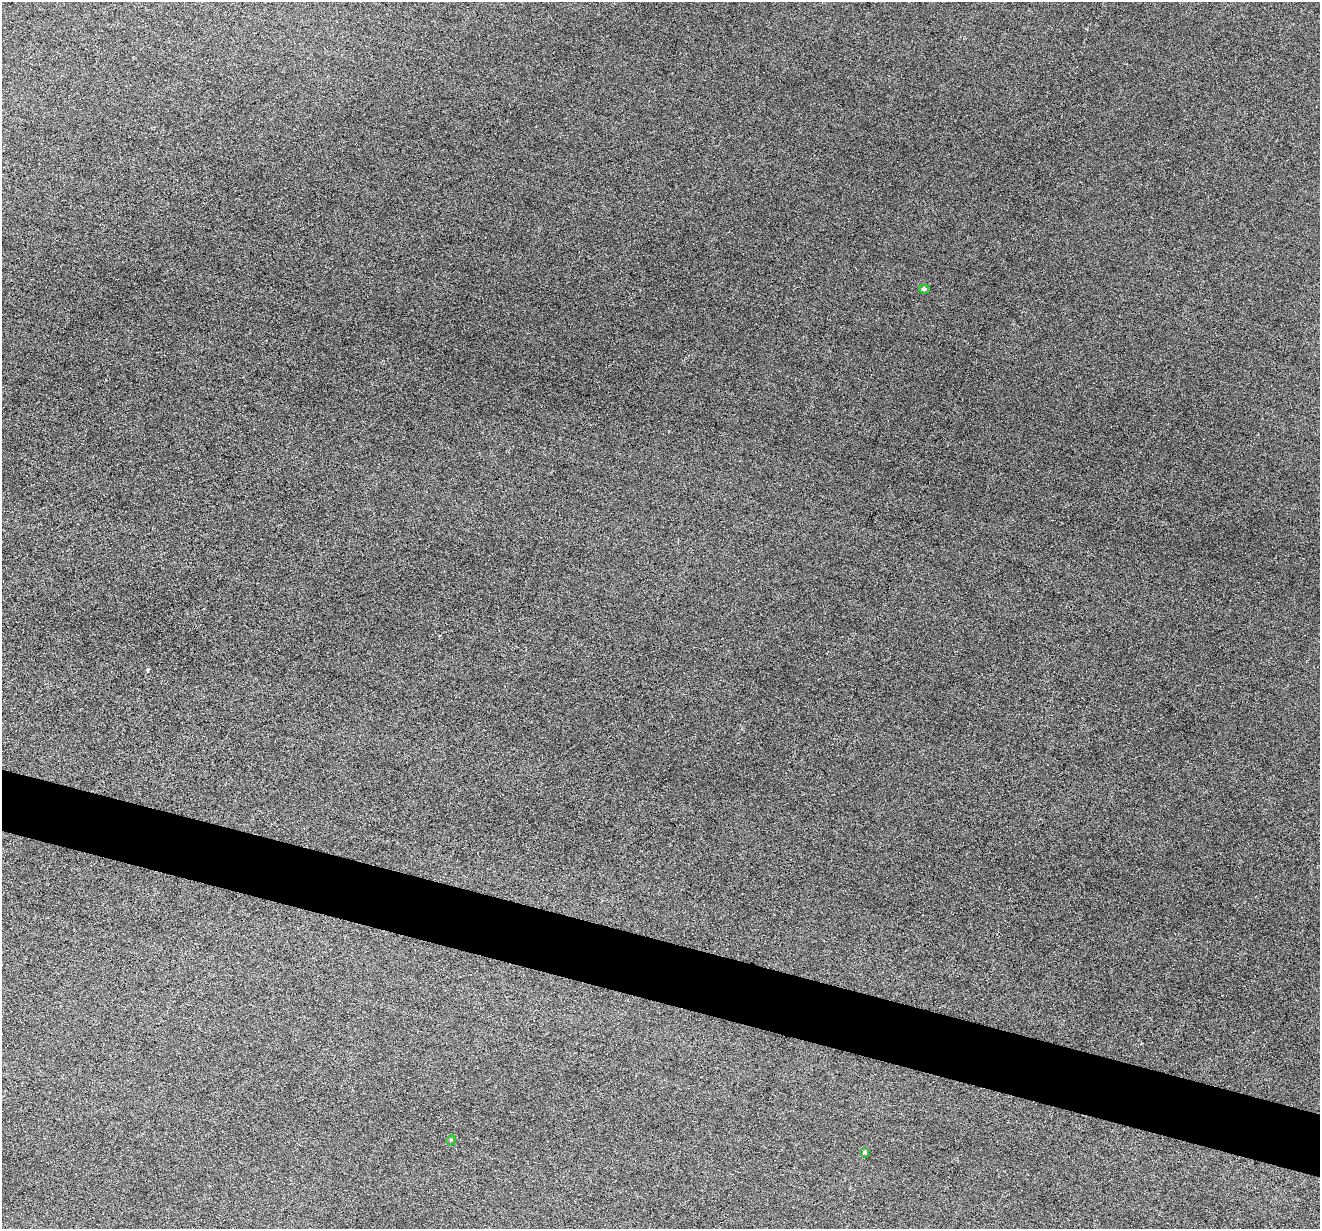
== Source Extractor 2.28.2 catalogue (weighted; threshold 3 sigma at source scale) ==
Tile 6 of 4 x 4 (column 2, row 2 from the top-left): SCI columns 1319-2636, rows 2583-3809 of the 5274 x 5294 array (HDU 1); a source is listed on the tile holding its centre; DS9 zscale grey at full resolution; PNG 1322 x 1231 px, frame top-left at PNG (2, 2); each listed source drawn as its Kron ellipse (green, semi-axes under 4 px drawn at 4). Shown black and unused: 5% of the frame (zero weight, under 3 of 6 exposures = <1% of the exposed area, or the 3 px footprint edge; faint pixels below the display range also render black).
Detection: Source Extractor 2.28.2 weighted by HDU 2 'WHT'; one run over the whole footprint, this tile lists its part. Background 0.0474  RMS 0.0055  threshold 0.0225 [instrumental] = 3 sigma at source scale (4.09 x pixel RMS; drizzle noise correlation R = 1.36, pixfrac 0.8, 0.05/0.05 arcsec/px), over >= 5 px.
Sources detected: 3; all 3 listed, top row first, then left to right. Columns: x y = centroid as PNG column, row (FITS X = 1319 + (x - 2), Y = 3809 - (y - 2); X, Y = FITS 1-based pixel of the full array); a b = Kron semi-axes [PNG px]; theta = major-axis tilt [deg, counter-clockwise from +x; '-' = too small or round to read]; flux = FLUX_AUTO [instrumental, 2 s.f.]
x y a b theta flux
924 289 5 4 - 1.3
451 1140 5 4 - 0.57
864 1152 4 4 - 0.84